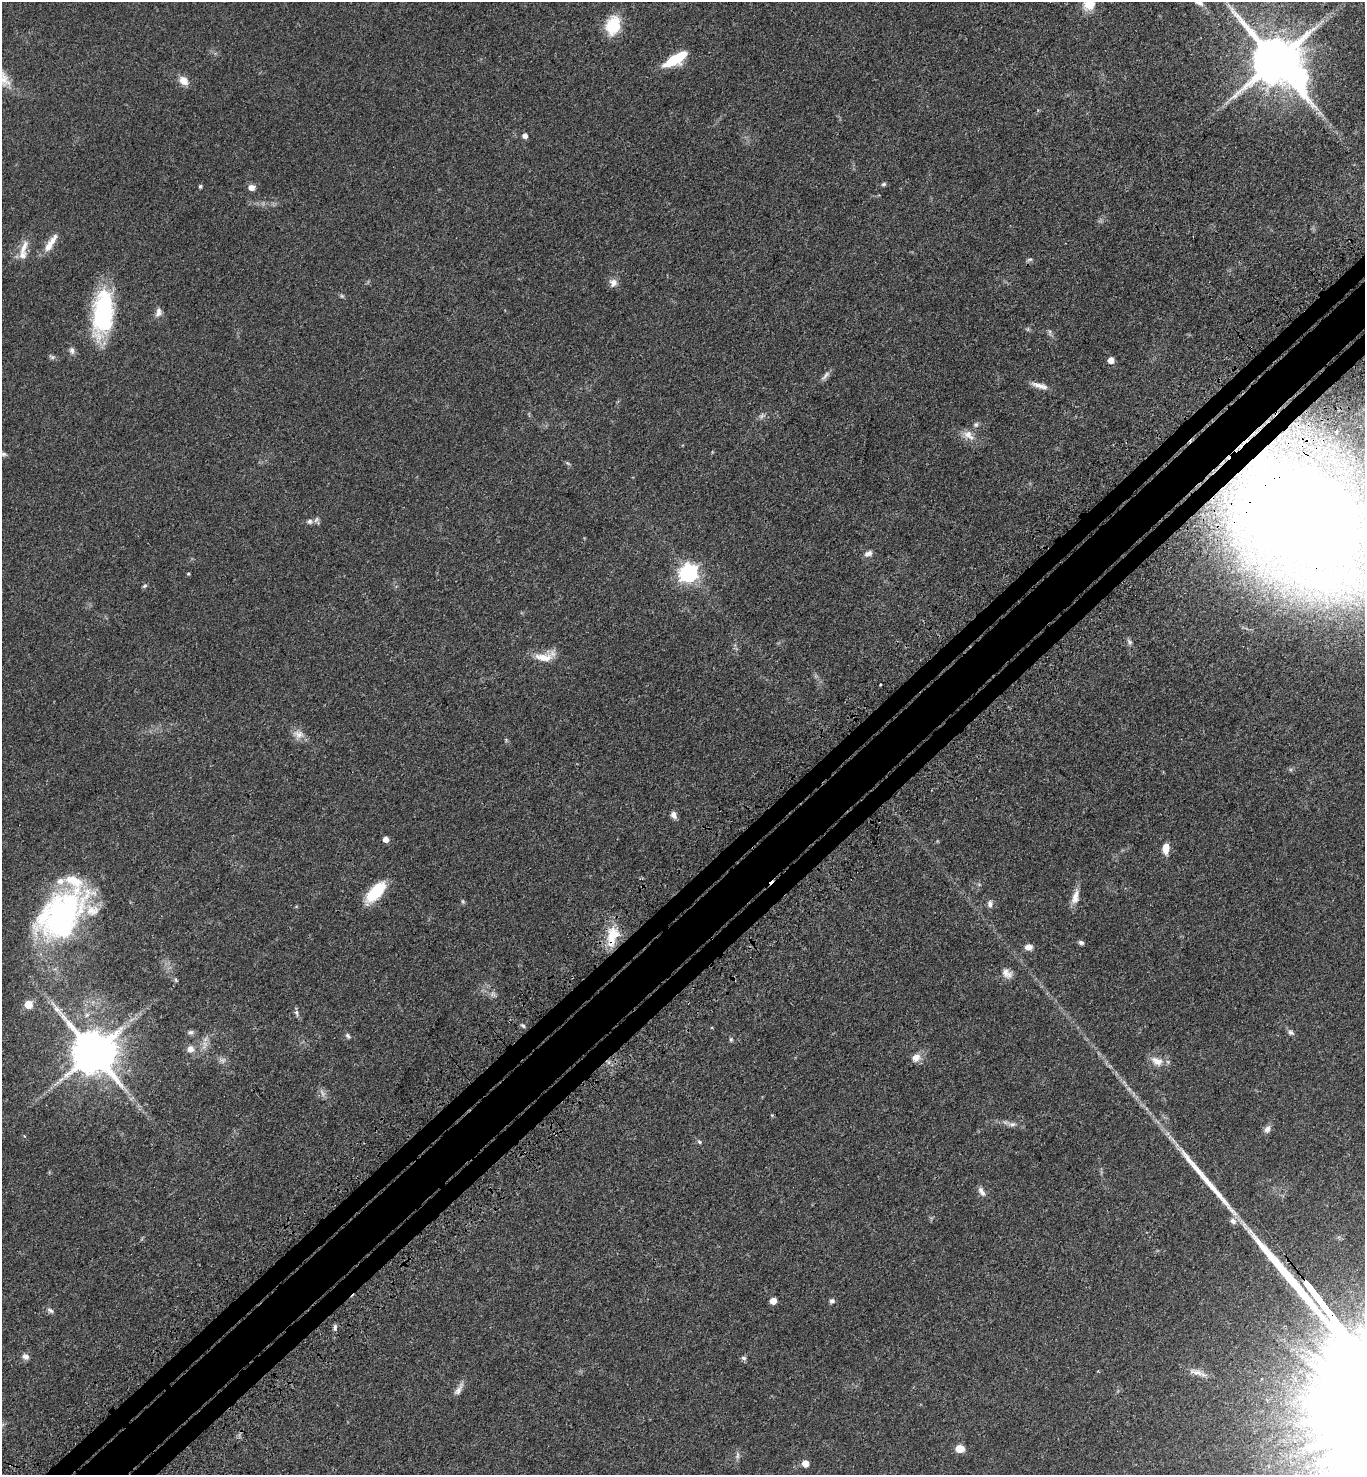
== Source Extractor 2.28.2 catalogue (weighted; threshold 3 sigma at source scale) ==
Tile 7 of 4 x 4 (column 3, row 2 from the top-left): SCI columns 2974-4336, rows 3046-4518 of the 6090 x 6092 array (HDU 1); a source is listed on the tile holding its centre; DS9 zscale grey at full resolution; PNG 1367 x 1477 px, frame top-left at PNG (2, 2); no overlay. Shown black and unused: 6% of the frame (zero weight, under 3 of 4 exposures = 6% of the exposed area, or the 3 px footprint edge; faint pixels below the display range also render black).
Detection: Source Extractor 2.28.2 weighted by HDU 2 'WHT'; one run over the whole footprint, this tile lists its part. Background 0.0438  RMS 0.0052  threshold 0.0233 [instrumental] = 3 sigma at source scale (4.5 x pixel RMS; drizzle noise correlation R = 1.50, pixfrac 1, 0.05/0.05 arcsec/px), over >= 5 px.
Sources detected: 90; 5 too faint to see at this stretch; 1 inside a brighter object's white glare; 1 long thin detection or spike segment (spike, bleed or trail) — not listed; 4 inside a brighter listed object's ellipse — not listed separately; the other 79 listed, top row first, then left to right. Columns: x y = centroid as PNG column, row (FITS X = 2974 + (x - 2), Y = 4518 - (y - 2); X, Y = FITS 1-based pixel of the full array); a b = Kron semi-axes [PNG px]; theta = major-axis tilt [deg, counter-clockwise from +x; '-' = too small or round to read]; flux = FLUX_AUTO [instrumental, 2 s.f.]
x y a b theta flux
1089 4 17 15 61 8.6
613 25 22 16 74 16
675 59 26 10 31 18
1276 61 17 13 -43 3300
183 81 12 9 -43 4.9
1320 113 12 6 -23 2.2
525 135 5 5 - 2.8
884 184 6 5 - 0.89
200 186 5 4 - 0.78
251 187 8 6 1 3.2
50 243 27 7 56 6.6
24 247 26 8 70 5.6
1029 259 9 4 10 0.97
613 283 10 10 - 3.2
342 296 7 5 -46 0.84
158 312 13 8 77 2.5
103 313 46 19 84 61
1050 332 9 4 -82 1.1
72 351 10 7 -79 1.9
52 357 9 6 -29 1.2
1111 360 5 5 - 5.8
826 375 15 6 48 2.1
1040 386 23 7 -17 3.9
976 424 7 7 - 1.3
968 435 18 11 -38 5
568 463 7 4 -45 0.82
1303 517 76 43 -39 2200
310 521 7 7 - 1.5
868 553 11 7 21 2.1
688 573 7 7 - 210
188 574 4 4 - 0.57
145 586 6 4 28 0.83
1129 642 9 7 -61 1.5
545 657 28 11 12 8.2
880 685 3 2 - 0.64
298 734 17 12 -11 4.4
674 815 9 7 -64 2.5
386 839 5 5 - 4.1
1166 849 11 7 88 6.1
375 892 24 11 48 22
1075 897 20 8 76 5.2
463 901 7 4 -70 0.73
990 904 10 7 -85 2
63 916 61 45 48 130
612 936 31 15 77 14
1081 942 7 5 -24 1.2
1028 947 8 7 - 3.1
1007 973 15 10 -44 3.7
176 980 6 4 -46 0.74
28 1004 5 5 - 15
296 1013 10 5 -74 1.5
523 1026 7 4 -40 0.84
190 1032 9 6 6 1.4
1291 1032 10 6 -43 1.6
348 1036 8 5 -50 1.3
205 1039 10 5 55 2
731 1039 6 5 - 0.89
190 1049 7 7 - 3.6
93 1052 13 12 - 2500
916 1057 12 10 40 4.4
1157 1061 19 12 -25 5.6
1012 1124 10 6 1 2
1267 1129 11 7 62 2.3
24 1136 4 3 - 0.43
699 1142 8 5 -46 0.96
982 1192 13 6 -58 2.5
1233 1221 10 7 -59 2.5
773 1301 5 5 - 6.3
832 1301 6 6 - 1.6
50 1310 9 5 -32 1.5
335 1327 8 4 89 1.3
25 1357 10 8 -25 2.3
744 1358 8 5 -16 1.1
1098 1371 3 3 - 0.5
1196 1372 24 8 -14 4.1
459 1389 20 7 59 3
960 1449 9 8 - 5.4
737 1455 11 5 86 1.6
806 1463 5 5 - 6.9
Overlapping masked pixels (flux is a lower limit): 2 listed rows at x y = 1303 517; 612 936
Isophote crosses this tile's border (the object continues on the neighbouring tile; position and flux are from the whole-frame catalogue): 2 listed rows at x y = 1089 4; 1303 517